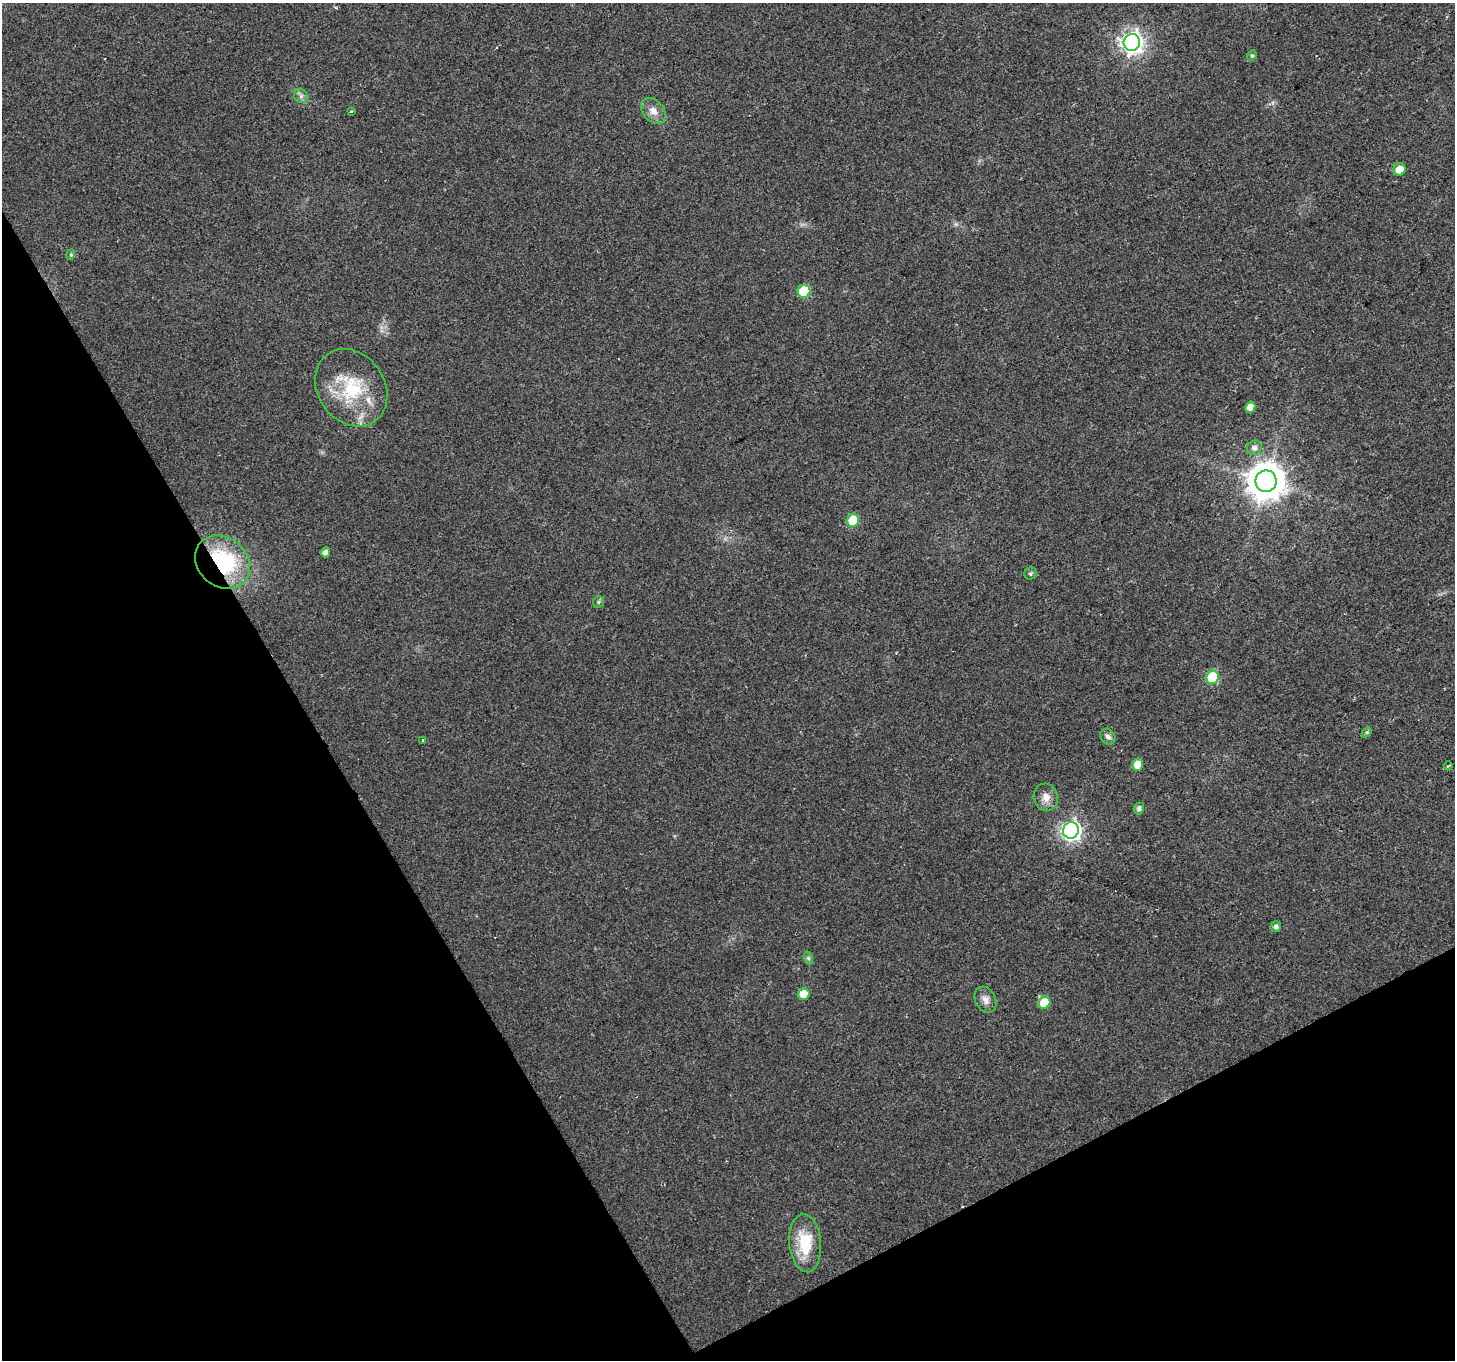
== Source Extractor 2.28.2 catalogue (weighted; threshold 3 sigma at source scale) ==
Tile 14 of 4 x 4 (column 2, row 4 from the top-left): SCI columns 1454-2906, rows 108-1465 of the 5816 x 5708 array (HDU 1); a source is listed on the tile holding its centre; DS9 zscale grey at full resolution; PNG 1457 x 1362 px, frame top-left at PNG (2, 3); each listed source drawn as its Kron ellipse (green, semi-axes under 4 px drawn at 4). Shown black and unused: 28% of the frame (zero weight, under 2 of 3 exposures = <1% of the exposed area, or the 3 px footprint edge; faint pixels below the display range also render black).
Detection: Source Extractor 2.28.2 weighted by HDU 2 'WHT'; one run over the whole footprint, this tile lists its part. Background 0.0277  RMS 0.0057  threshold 0.0258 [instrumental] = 3 sigma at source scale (4.5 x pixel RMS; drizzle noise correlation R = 1.50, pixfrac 1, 0.0396/0.0396 arcsec/px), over >= 5 px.
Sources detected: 34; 1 cosmic-ray / hot-pixel residue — neither listed nor drawn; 1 inside a brighter listed object's ellipse — not listed separately; the other 32 listed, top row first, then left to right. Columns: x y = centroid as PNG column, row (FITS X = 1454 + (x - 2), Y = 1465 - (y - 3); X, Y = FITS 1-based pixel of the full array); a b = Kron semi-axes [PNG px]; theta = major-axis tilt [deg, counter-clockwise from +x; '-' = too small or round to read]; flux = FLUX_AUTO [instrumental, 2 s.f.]
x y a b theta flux
1132 42 8 8 - 350
1252 56 5 4 - 0.8
301 96 8 6 -46 1.8
351 111 3 3 - 0.58
653 111 14 10 -48 5.3
1399 169 6 6 - 7.6
71 255 5 4 - 0.77
804 291 6 6 - 35
351 388 41 33 -55 39
1250 407 5 5 - 5.4
1254 448 7 7 - 2.6
1266 481 11 10 - 1400
853 520 6 6 - 24
325 552 5 5 - 2.8
222 562 29 24 -41 60
1031 573 6 5 - 1.3
598 602 6 5 - 1
1212 677 7 6 - 43
1367 732 6 4 44 0.81
1108 737 8 7 - 2.1
422 740 3 3 - 0.83
1137 765 6 5 - 6.9
1448 766 4 2 - 0.54
1046 797 14 12 -75 5.3
1139 808 6 5 - 2.1
1071 830 8 8 - 260
1276 927 5 5 - 2
808 958 7 4 -71 1.1
804 994 6 5 - 11
986 1000 14 10 -62 4
1044 1003 6 6 - 15
805 1243 29 16 -85 23
Overlapping masked pixels (flux is a lower limit): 1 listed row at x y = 222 562